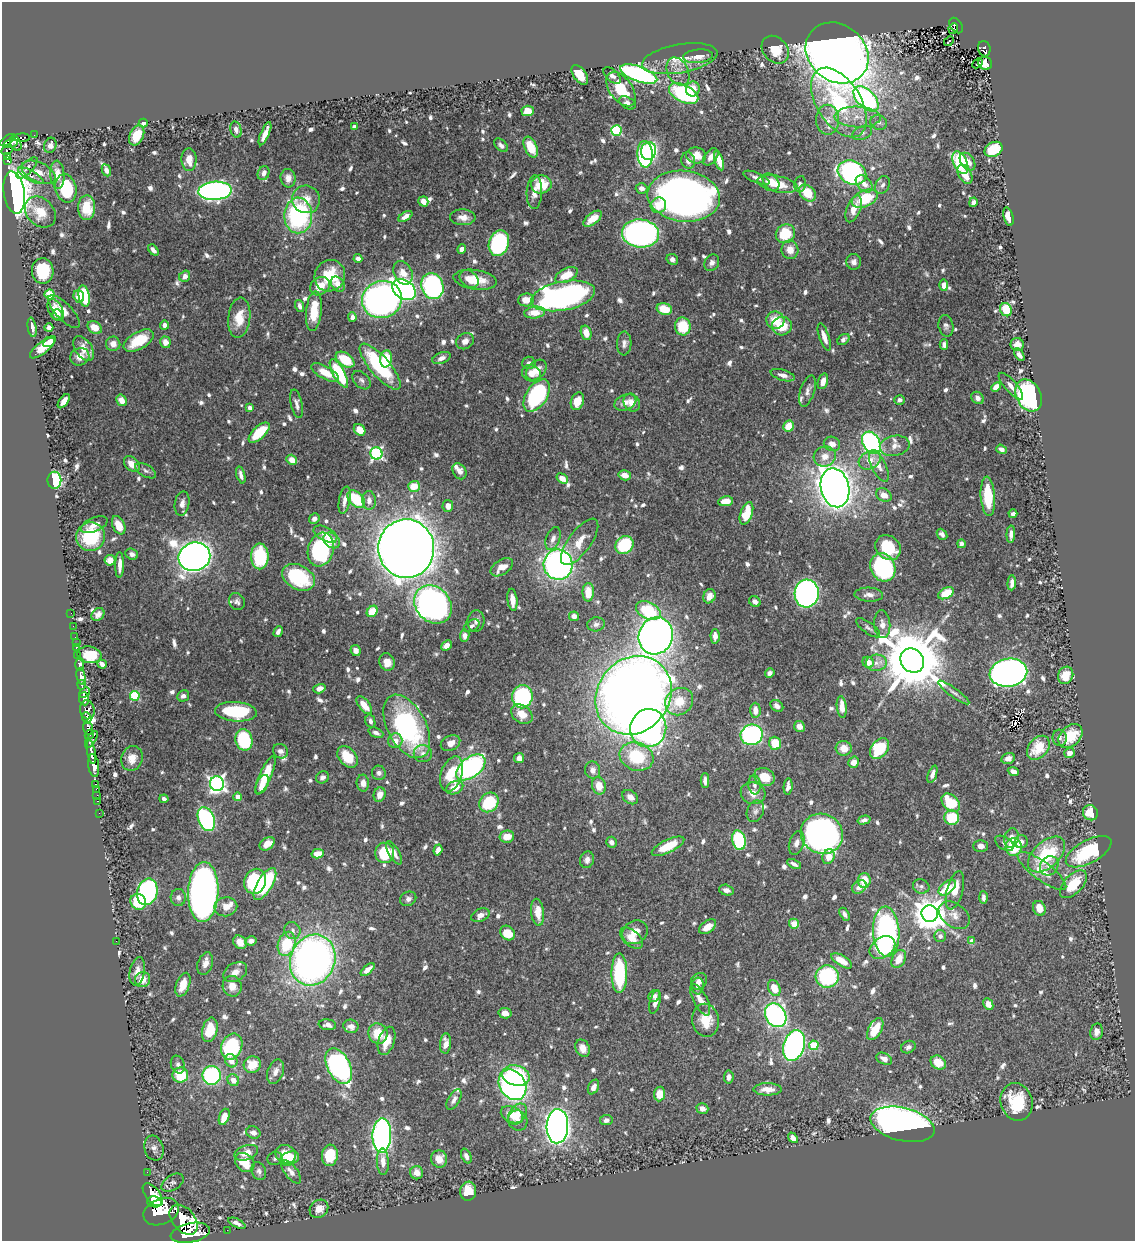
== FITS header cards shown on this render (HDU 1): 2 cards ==
NAXIS1  =                 1133
NAXIS2  =                 1239

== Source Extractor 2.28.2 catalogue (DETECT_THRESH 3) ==
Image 1133 x 1239 px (HDU 1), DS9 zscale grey, 1 PNG px = 1 image px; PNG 1137 x 1243 px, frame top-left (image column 1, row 1239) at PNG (2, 2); each listed source drawn as its Kron ellipse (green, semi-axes under 4 px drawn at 4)
Background 0.782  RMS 0.01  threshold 0.0301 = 3 sigma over >= 5 px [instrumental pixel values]
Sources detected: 869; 1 with non-positive FLUX_AUTO (blend fragments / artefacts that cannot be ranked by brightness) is neither listed nor drawn; of the other 868, the 500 brightest by FLUX_AUTO listed and drawn (368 fainter detections omitted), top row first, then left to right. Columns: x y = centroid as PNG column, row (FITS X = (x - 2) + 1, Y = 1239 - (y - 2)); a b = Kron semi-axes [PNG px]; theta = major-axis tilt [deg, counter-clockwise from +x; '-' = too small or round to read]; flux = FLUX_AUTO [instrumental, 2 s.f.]
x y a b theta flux
956 25 8 5 -56 79
953 29 5 4 - 74
949 41 5 3 - 5.7
984 49 8 6 -75 110
775 50 15 12 -48 14
837 53 33 28 -40 1100
698 56 15 6 5 6.1
680 59 38 14 10 17
978 63 6 3 42 6.2
985 63 7 6 - 3.1
678 71 15 10 -62 6.4
639 74 19 7 -20 180
580 75 11 6 -54 13
612 76 10 5 -44 2.7
621 89 19 11 -54 25
693 89 7 7 - 7.8
684 94 16 8 -27 77
866 99 15 8 -45 140
839 102 38 22 -58 74
627 103 9 5 -30 3.1
528 111 6 5 - 11
858 117 23 10 -2 12
828 120 15 11 -89 7.8
879 122 8 7 - 2.7
143 123 4 4 - 3
354 127 4 3 - 2.3
236 130 8 5 -74 2.5
616 130 5 5 - 57
862 133 10 6 22 2.7
265 134 12 4 67 5.9
34 135 2 2 - 4.5
137 135 10 7 64 12
22 138 8 4 2 64
8 140 9 3 34 450
16 143 8 5 -64 230
10 144 7 3 16 240
50 145 8 6 74 3.6
501 145 8 5 -44 2.8
531 147 11 6 -66 16
994 149 9 7 26 23
7 150 6 3 25 130
648 151 9 7 79 79
645 154 13 7 -87 140
696 155 10 8 -12 9.5
8 156 4 3 - 130
711 157 10 6 51 4.7
7 160 3 3 - 37
189 160 11 7 -88 7.4
688 161 8 7 - 4.2
719 161 10 4 -74 7.7
968 162 10 6 -53 6
960 163 12 7 -65 49
27 168 14 6 46 4
106 170 6 4 -66 3.1
39 172 18 10 -25 8.5
852 172 15 11 -25 160
264 173 7 5 69 3.7
965 174 10 6 -61 9.6
57 175 14 7 -87 8.9
31 176 14 5 -29 3.8
288 178 9 7 -85 4.4
756 178 14 5 -22 2.9
771 182 10 7 -49 7.4
541 184 10 9 - 18
777 184 20 8 -11 17
800 184 8 6 80 2.3
864 184 10 6 -46 5.4
883 185 9 7 61 2.8
66 188 14 10 -76 48
641 188 6 5 - 3.2
215 191 17 9 3 240
534 192 17 7 88 6.3
14 193 21 10 -81 730
807 193 10 7 -44 17
684 196 36 25 -7 450
306 199 14 13 - 8.9
865 199 13 8 24 31
423 201 5 5 - 5.2
973 202 5 4 - 2.9
658 205 8 7 - 9.2
87 208 12 8 89 15
854 209 14 7 69 8.5
40 212 17 13 -45 13
298 215 18 14 89 97
405 216 8 4 31 4
463 217 13 8 -2 5.8
1008 217 9 4 -75 7.2
593 219 11 5 38 10
640 233 18 14 -5 240
785 234 10 9 - 28
499 243 13 10 72 90
462 249 5 4 - 2.8
153 250 7 4 -49 2.8
790 250 9 8 - 7.8
358 258 4 4 - 3.2
672 259 6 5 - 2.3
854 262 8 7 - 3.4
712 263 9 7 61 2.8
43 271 13 11 -87 27
403 273 12 9 -64 9.3
566 275 12 6 27 15
185 276 6 5 - 4.3
330 276 16 15 - 26
469 279 10 8 -39 5.9
475 280 22 9 -8 15
338 284 8 6 -52 5.8
944 285 5 4 - 4.8
320 286 11 8 33 12
432 286 13 11 -70 150
404 290 13 9 -35 280
49 294 5 5 - 24
79 296 6 5 - 7.5
84 296 11 5 -78 36
563 296 32 14 11 270
382 300 20 18 22 350
526 300 8 6 7 7.9
300 306 6 4 -73 2.7
664 309 7 6 - 14
56 310 12 7 -62 7.6
1006 310 7 5 -64 19
314 311 20 8 84 18
64 312 21 8 -47 7.2
535 312 10 6 6 11
57 315 5 5 - 6.2
352 317 4 4 - 3.5
239 318 20 11 83 16
775 320 9 9 - 14
164 325 5 4 - 3.3
683 326 9 8 - 21
782 326 10 9 - 16
946 326 11 7 -78 2.5
32 327 10 4 -80 3.5
95 327 8 5 -32 9.3
49 328 4 4 - 2.6
586 333 7 5 -74 7.2
824 337 14 5 -71 6.7
843 340 7 5 38 2.7
139 341 16 8 30 24
465 341 9 7 30 4.4
165 342 6 5 - 5.2
49 343 6 3 24 5.9
624 343 12 7 87 3.2
113 344 7 7 - 4.9
1017 344 6 6 - 4.4
944 345 5 4 - 2.7
43 347 16 5 40 16
84 348 14 8 -55 7.8
1019 355 7 4 -57 3.7
80 357 10 8 23 5.9
441 358 9 5 22 3.6
386 359 8 6 82 19
345 360 10 6 -34 23
529 363 6 6 - 2.3
380 367 29 10 -49 68
536 370 12 8 46 7.9
325 372 15 6 -29 11
339 373 16 6 -61 44
531 373 10 8 -27 6.7
783 375 12 5 -16 4
362 380 11 7 -45 2.6
823 381 8 5 74 5.4
1011 386 17 6 -48 5.4
996 387 5 4 - 8.3
807 391 16 7 72 4.1
1029 395 17 12 -62 200
537 396 18 10 56 98
977 398 7 5 -46 3.4
121 400 6 4 -59 7.5
900 400 5 4 - 2.4
64 401 8 4 53 7.4
577 401 9 6 72 11
625 402 11 7 23 5.5
632 403 9 8 - 5.7
297 404 14 5 -78 3.2
250 408 4 4 - 2.9
789 426 5 5 - 13
360 430 6 5 - 11
259 433 13 6 44 23
871 443 12 8 -61 170
832 444 8 7 - 5.2
895 446 15 10 10 6
1001 449 5 4 - 3.1
376 453 6 6 - 130
825 456 11 10 - 7.2
292 460 6 4 -36 9.3
870 460 12 8 27 8.3
132 464 9 6 -43 8.2
879 466 17 7 -64 6.4
146 471 11 6 -30 2.3
459 471 8 6 -57 4.2
241 475 8 4 -73 3.3
625 475 6 5 - 5.8
562 478 6 4 -36 6.5
54 480 8 7 - 61
414 486 6 5 - 12
835 488 20 14 -76 990
884 495 8 6 -29 7
988 496 20 7 -86 25
356 499 10 6 -44 32
345 500 14 5 79 5
369 500 9 7 -84 4.4
725 501 7 5 9 9.3
182 503 12 7 79 4
448 506 6 5 - 4.8
746 513 12 6 71 22
1013 514 4 4 - 2.3
314 519 5 5 - 2.4
94 525 14 7 23 6.6
119 525 10 6 -65 9.8
325 534 13 7 -28 6.7
942 534 6 4 -50 2.7
1011 534 9 4 87 3.1
90 537 14 14 - 41
553 539 12 6 70 4.2
332 540 9 7 -41 7.6
580 542 27 11 54 13
961 544 4 4 - 2.5
624 545 10 8 46 40
888 548 14 11 -44 28
321 549 17 12 73 100
406 549 29 28 - 1900
132 554 6 5 - 2.4
260 556 13 9 -89 45
194 557 16 14 20 840
110 560 5 5 - 8.8
120 565 13 4 89 5
558 565 15 14 - 260
502 567 12 7 33 9
883 567 14 12 -65 83
298 577 17 12 -29 47
1012 583 7 4 86 3.5
588 592 9 5 89 14
807 593 14 12 86 300
946 593 8 5 28 19
869 595 14 7 -3 4.2
709 596 7 6 - 6.4
512 600 11 5 -83 8
237 602 9 7 -54 2.5
755 602 6 5 - 3.3
433 604 21 17 -46 380
372 611 6 5 - 18
648 611 13 8 -26 36
71 613 2 2 - 7.7
98 614 7 5 44 3.2
574 616 5 4 - 4.4
476 621 10 8 82 3.4
596 624 9 7 9 2.3
882 624 14 8 -85 5.1
73 626 2 2 - 5.6
472 626 8 5 31 2.3
868 628 14 5 -36 2.4
278 632 6 4 53 2.5
465 636 6 4 82 3.5
656 636 19 17 68 550
715 636 7 4 -89 5
75 637 2 2 - 8
76 643 2 2 - 6.2
446 645 6 4 42 5.3
76 648 4 3 - 44
356 650 5 5 - 3
89 655 12 8 -7 15
78 656 4 3 - 140
912 661 13 11 -50 7400
387 662 9 7 -70 7.4
868 662 6 5 - 7
876 663 10 8 5 5.1
80 664 6 4 -89 320
102 664 5 4 - 3.6
770 673 5 4 - 2.6
1008 673 19 14 10 460
1066 675 9 7 64 11
81 676 8 4 -79 1200
82 685 5 3 - 380
319 689 6 4 18 3.7
954 692 19 4 -36 3.3
85 693 6 4 44 960
633 695 41 36 53 1100
135 696 5 5 - 45
183 696 6 5 - 2.8
522 697 12 10 80 92
84 699 6 5 - 1700
679 702 15 13 41 16
364 705 10 5 -52 11
777 706 7 5 -38 3.1
842 707 11 5 -84 8
87 710 9 7 -80 1000
755 710 7 5 -89 6.5
236 712 21 9 -4 47
522 714 12 8 -37 9.1
87 718 6 4 -74 400
370 721 7 5 -77 2.4
407 726 34 19 -62 120
799 726 5 5 - 4.6
88 728 7 4 -74 550
648 728 19 18 - 240
376 733 8 4 -24 2.5
89 734 5 3 - 190
752 735 11 10 - 120
1071 736 14 10 44 22
1060 738 8 7 - 2.8
91 739 9 4 58 340
244 740 11 8 -79 53
395 741 7 7 - 5
450 743 10 7 26 6.5
775 743 6 6 - 17
844 748 8 7 - 8.5
879 748 11 8 52 36
1038 748 13 9 49 23
280 751 8 7 - 3.2
91 752 12 4 -81 1300
1069 753 5 5 - 5.3
423 754 9 8 - 3.6
348 757 12 8 -48 18
636 757 17 14 -20 36
132 758 12 10 70 6.2
519 758 5 5 - 4.5
1008 758 7 5 16 4
854 762 6 5 - 6
94 765 11 5 -84 1700
471 767 17 10 38 140
593 770 9 7 -75 3.4
1013 771 6 4 -24 4.3
379 773 7 7 - 2.6
452 774 18 10 72 25
932 774 9 4 71 3.6
265 775 21 6 66 21
322 777 7 6 - 2.9
764 777 10 8 -29 13
705 780 7 4 -90 3.4
363 783 8 6 -88 4.8
95 784 3 3 - 31
217 784 7 7 - 250
262 784 10 5 63 8.4
754 785 9 6 -83 3
599 786 9 6 -78 8.5
788 787 8 4 85 3.5
455 788 9 6 24 11
96 789 3 2 - 16
753 793 12 10 -17 6.1
97 795 2 2 - 11
380 795 7 6 - 5.9
238 797 4 4 - 9.1
630 797 8 6 -37 4.7
164 799 4 4 - 2.4
97 801 3 2 - 17
489 802 10 9 - 39
951 803 11 7 -46 27
755 811 11 8 66 3
99 813 2 2 - 10
1090 813 8 7 - 13
952 817 7 7 - 27
206 819 12 8 -66 120
864 820 7 4 15 2.4
822 834 21 20 - 370
507 837 7 6 - 9.1
1011 838 10 7 75 4.7
739 840 10 6 -78 42
611 842 5 5 - 3.4
1021 842 6 6 - 3
797 843 12 7 72 3.8
1004 843 10 6 -33 2.3
267 844 8 5 36 7.3
668 846 18 6 26 19
981 846 7 6 - 3.6
1014 847 9 8 - 25
438 850 5 4 - 3.9
1089 852 25 11 28 50
385 853 10 9 - 31
394 853 13 5 -60 5.1
318 854 6 4 13 9.6
1047 854 22 13 42 42
828 857 7 6 - 7.7
587 860 8 7 - 3.7
794 864 7 4 -26 2.7
1049 866 10 8 52 4.7
1042 871 29 9 -37 10
864 880 7 6 - 13
255 881 13 11 68 68
265 884 18 7 59 44
1073 884 17 9 46 20
921 886 8 7 - 2.4
859 887 8 6 37 5.7
947 888 10 6 40 21
726 890 7 5 -14 3.2
955 890 20 8 75 12
147 892 13 10 76 110
203 892 30 15 88 480
178 897 8 7 - 2.9
983 898 6 3 -88 2.5
408 899 8 7 - 3.1
138 902 8 7 - 25
226 907 11 9 10 7.1
1039 908 8 6 -69 9
538 912 14 6 -84 9.9
844 914 7 4 -58 2.4
930 914 8 8 - 1500
480 915 9 6 26 5.2
954 915 17 11 -36 7.4
794 924 5 5 - 8.2
707 927 10 6 36 7.5
292 931 8 8 - 3
635 932 13 11 36 7.8
886 932 25 13 -86 150
508 933 8 6 -44 16
940 936 6 6 - 2.4
631 938 14 7 -40 6.7
116 941 2 2 - 4.9
251 941 6 4 11 3.5
972 941 4 4 - 8.3
240 942 7 6 - 6.4
287 944 12 8 74 29
882 948 14 10 35 24
899 959 9 6 62 9.9
313 960 26 22 67 370
842 961 12 5 -32 9.6
205 964 11 7 70 4.3
368 970 8 4 40 5.3
137 971 14 7 78 5.5
235 972 13 9 31 5.3
619 973 20 8 90 54
827 976 11 11 - 71
143 980 8 7 - 7.4
699 981 9 7 50 4
183 985 12 6 70 10
232 986 10 9 - 7.3
698 986 8 6 87 2.8
774 988 8 6 -65 12
654 996 6 5 - 2.5
700 1000 17 7 -63 5.7
655 1002 12 5 77 3.9
988 1004 6 4 -64 5.9
505 1013 6 5 - 5.7
776 1015 12 10 -58 160
706 1020 17 13 -78 16
327 1025 9 5 -9 3.3
351 1026 7 6 - 4
875 1029 12 6 60 17
210 1030 12 7 76 25
1096 1032 8 6 79 4.1
378 1034 10 9 - 14
387 1041 14 8 71 9.7
446 1044 10 5 86 6.3
814 1045 5 4 - 31
794 1046 16 10 72 220
232 1047 13 10 68 71
908 1047 7 6 - 2.4
583 1048 9 7 -64 6.3
884 1059 8 5 -27 4.6
231 1061 7 6 - 5.7
938 1063 8 6 -34 13
178 1065 9 6 -68 2.4
252 1065 9 8 - 13
339 1066 19 11 -63 230
275 1072 13 8 70 4.6
180 1075 8 7 - 24
212 1075 9 9 - 78
516 1076 14 10 -15 60
729 1077 6 4 84 3.2
233 1080 6 5 - 6.4
512 1085 16 13 -58 210
593 1087 8 5 64 5.1
768 1089 14 6 0 7.5
659 1094 7 5 84 10
454 1100 11 6 59 3.3
1017 1102 19 16 -73 29
702 1109 6 5 - 4
518 1114 11 8 54 10
512 1115 11 8 -25 11
224 1117 8 5 70 9
518 1120 10 9 - 4.8
606 1120 6 5 - 3.4
902 1124 33 16 -14 410
557 1126 17 11 88 670
253 1133 7 6 - 3.6
382 1136 17 9 88 230
793 1138 6 4 -49 4.1
154 1148 13 9 -73 3.3
246 1153 12 7 18 8.2
286 1154 10 9 - 11
330 1155 11 8 84 19
466 1156 8 5 -68 2.8
290 1158 10 6 21 19
275 1159 7 6 - 2.4
439 1159 8 8 - 8
245 1162 10 8 -41 18
383 1162 13 6 -87 5.9
259 1171 9 7 -69 2.5
147 1172 2 2 - 9.2
291 1172 14 6 -52 5
417 1173 6 6 - 4.9
173 1183 12 7 33 2.3
468 1191 9 8 - 14
153 1195 13 7 -51 4000
154 1202 7 5 -14 1800
319 1209 10 8 42 7.3
161 1212 18 12 23 4900
184 1220 17 11 -50 4300
237 1223 9 4 -25 3.2
227 1230 2 2 - 7.5
190 1233 20 9 12 5200
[368 fainter detections neither listed nor drawn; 1 non-positive-flux detection neither listed nor drawn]